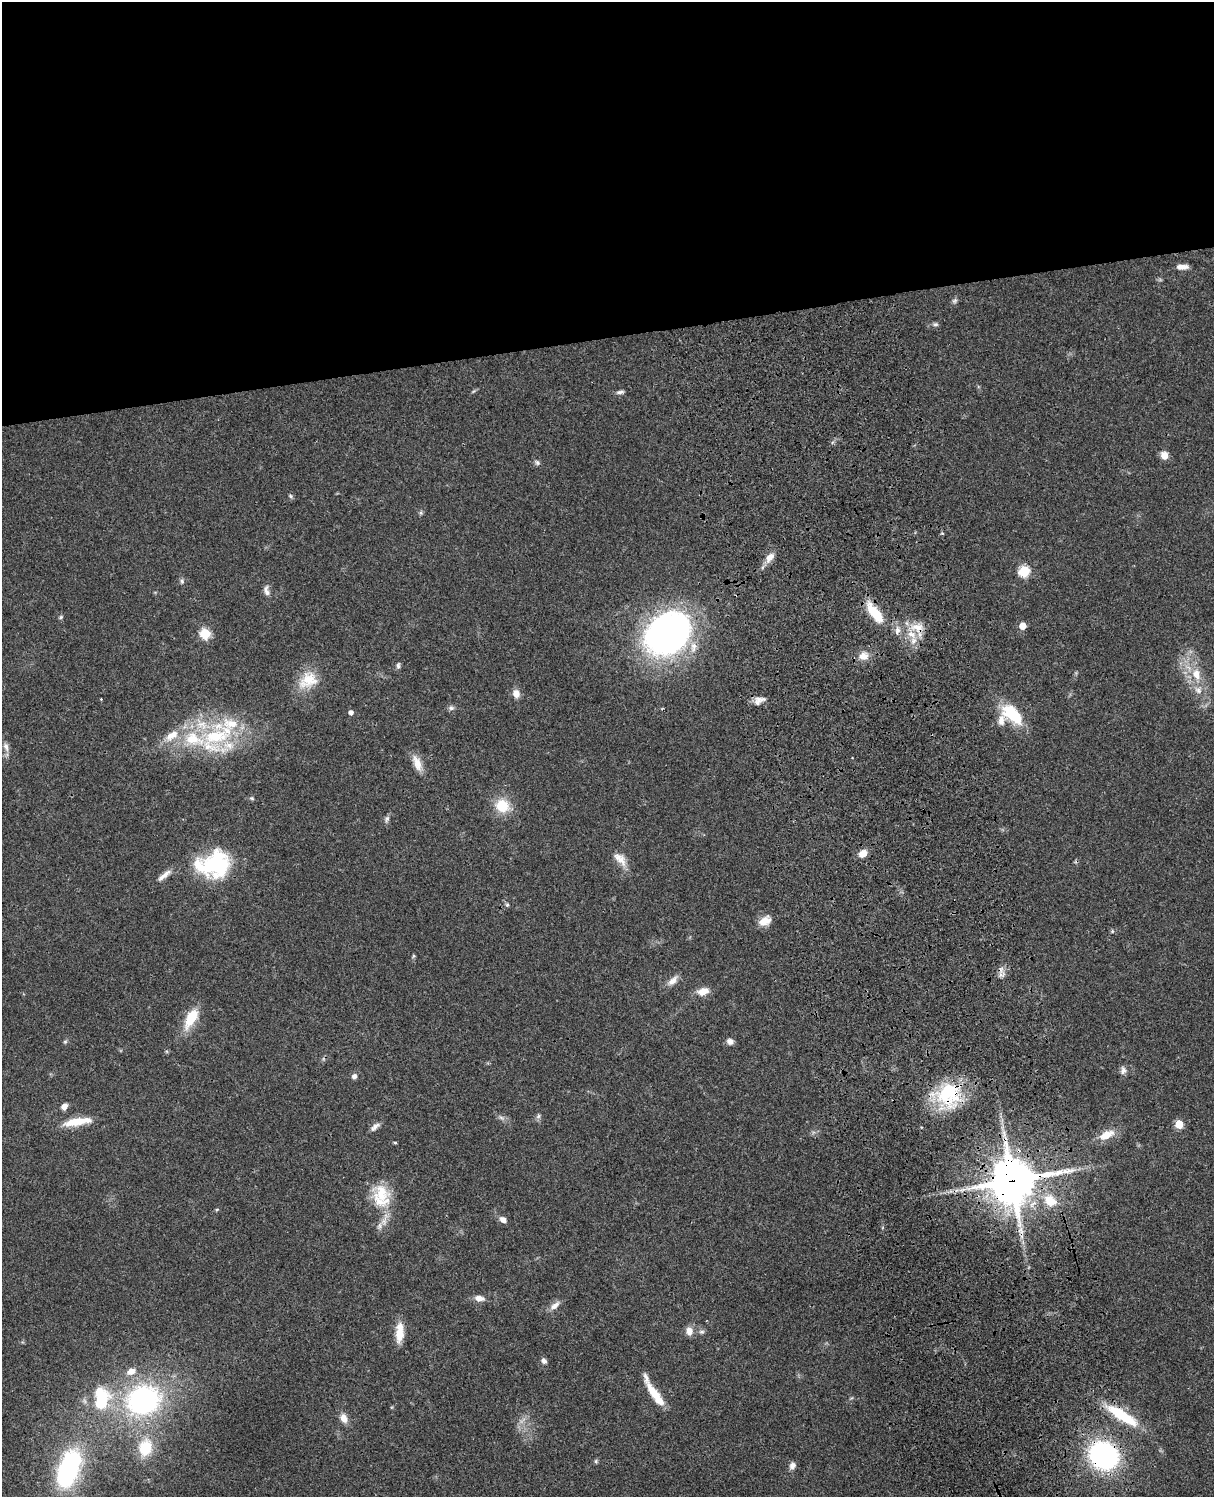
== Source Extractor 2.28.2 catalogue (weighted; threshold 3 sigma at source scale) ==
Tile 2 of 4 x 3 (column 2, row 1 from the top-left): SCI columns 1333-2544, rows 3268-4762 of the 5086 x 4926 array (HDU 1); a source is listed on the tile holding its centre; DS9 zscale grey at full resolution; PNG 1216 x 1499 px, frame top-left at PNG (2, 2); no overlay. Shown black and unused: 23% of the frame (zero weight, under 3 of 4 exposures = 6% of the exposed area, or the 3 px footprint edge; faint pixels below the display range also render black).
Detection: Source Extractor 2.28.2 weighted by HDU 2 'WHT'; one run over the whole footprint, this tile lists its part. Background 0.0781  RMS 0.0059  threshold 0.0264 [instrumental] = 3 sigma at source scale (4.5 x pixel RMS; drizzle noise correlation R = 1.50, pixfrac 1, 0.05/0.05 arcsec/px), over >= 5 px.
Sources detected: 97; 1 too faint to see at this stretch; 2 inside a brighter object's white glare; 2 cosmic-ray / hot-pixel residue — not listed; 11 inside a brighter listed object's ellipse — not listed separately; the other 81 listed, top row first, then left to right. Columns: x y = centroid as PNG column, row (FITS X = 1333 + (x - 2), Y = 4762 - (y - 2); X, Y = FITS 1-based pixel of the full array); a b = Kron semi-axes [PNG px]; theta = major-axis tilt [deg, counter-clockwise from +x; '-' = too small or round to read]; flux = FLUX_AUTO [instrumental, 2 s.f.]
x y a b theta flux
1182 267 13 6 -1 4.2
954 301 8 6 33 1.4
935 324 7 5 -12 1.3
620 392 11 4 10 1.6
1164 455 8 7 - 5.4
537 462 8 6 -57 1.4
291 496 7 4 -29 0.96
421 513 6 5 - 0.99
770 557 15 9 52 5.2
1024 571 6 5 - 45
182 581 7 6 - 1.4
266 591 15 7 -78 2.9
875 613 30 10 -52 18
61 617 6 4 28 0.92
1023 626 5 5 - 8.6
917 627 19 11 -5 9.3
897 630 10 8 79 3.3
205 633 6 6 - 35
668 633 39 29 40 250
863 656 13 11 15 5.9
398 665 9 5 85 1.3
1196 674 17 11 -74 9.8
308 680 28 20 31 15
516 693 10 8 -75 4.1
759 700 17 8 20 4.2
451 708 8 6 0 1.6
351 712 5 4 - 2.3
1012 714 32 17 -42 23
172 735 21 11 37 10
216 738 58 34 48 60
6 747 13 7 -74 3
417 763 22 10 -68 6.7
252 798 6 5 - 0.93
502 806 17 15 -31 15
387 819 9 6 74 1.6
863 853 8 7 - 6.3
620 859 22 11 -46 6.5
218 867 50 25 -3 50
164 875 24 6 39 4.4
507 905 5 5 - 0.86
765 921 16 10 30 6.6
1112 931 5 5 - 0.79
414 956 5 5 - 0.72
672 981 16 8 44 4.3
703 991 14 8 15 6.4
191 1018 28 13 60 15
730 1041 8 7 - 2.8
65 1042 6 5 - 0.85
1123 1070 11 7 85 2.3
354 1076 7 6 - 2
948 1095 35 30 59 41
64 1106 8 6 45 3.3
538 1116 7 5 47 1.3
501 1118 8 5 -20 1.7
77 1122 38 9 9 13
1179 1124 5 5 - 19
375 1127 14 6 40 2.6
1106 1135 18 9 27 9.3
395 1143 4 3 - 0.69
1012 1181 15 15 - 2100
381 1193 34 21 -57 20
1050 1201 21 15 -36 14
217 1209 6 3 19 0.63
503 1220 8 6 -39 3.3
479 1298 12 7 -6 4
555 1306 16 7 39 3.7
689 1331 10 8 -78 4.6
400 1332 24 9 86 9.4
702 1332 8 6 1 1.4
544 1361 7 5 -49 2.1
131 1371 12 8 21 4.4
653 1392 27 10 -55 12
143 1400 31 25 19 120
101 1401 34 19 42 27
1122 1415 46 12 -32 27
344 1418 10 7 -72 5.1
145 1448 17 13 76 20
1104 1455 24 21 -34 110
596 1461 6 5 - 0.9
792 1465 9 7 56 2.7
69 1468 31 16 70 100
Overlapping masked pixels (flux is a lower limit): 6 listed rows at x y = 875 613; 917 627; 948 1095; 1012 1181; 1122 1415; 1104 1455